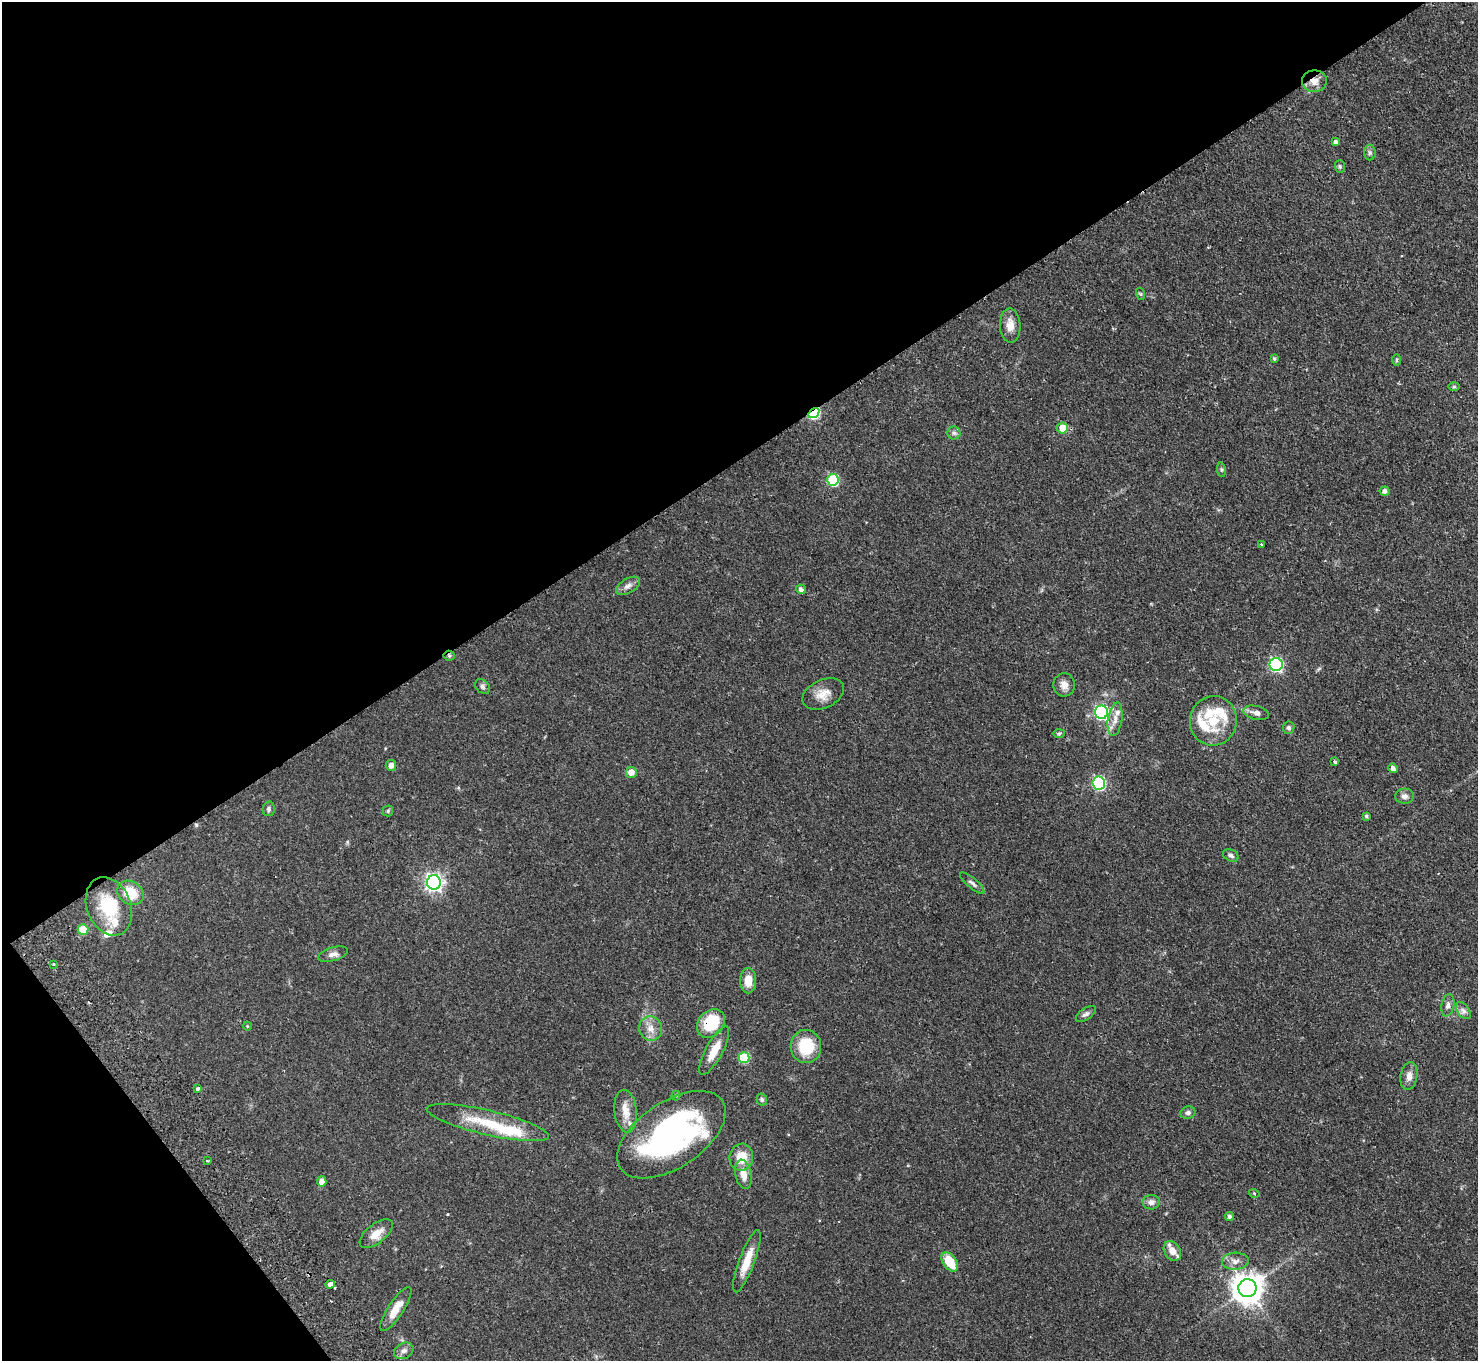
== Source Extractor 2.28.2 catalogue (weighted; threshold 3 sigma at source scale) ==
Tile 5 of 4 x 4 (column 1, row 2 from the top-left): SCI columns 49-1524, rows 3056-4414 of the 6001 x 5970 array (HDU 1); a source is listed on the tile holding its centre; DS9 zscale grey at full resolution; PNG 1480 x 1363 px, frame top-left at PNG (2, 2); each listed source drawn as its Kron ellipse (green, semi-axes under 4 px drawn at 4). Shown black and unused: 37% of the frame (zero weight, under 2 of 3 exposures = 3% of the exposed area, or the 3 px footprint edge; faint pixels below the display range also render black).
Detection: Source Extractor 2.28.2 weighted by HDU 2 'WHT'; one run over the whole footprint, this tile lists its part. Background 0.0556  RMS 0.0048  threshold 0.0216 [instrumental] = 3 sigma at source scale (4.5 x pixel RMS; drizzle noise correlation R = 1.50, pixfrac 1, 0.05/0.05 arcsec/px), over >= 5 px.
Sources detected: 89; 9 inside a brighter listed object's ellipse — not listed separately; the other 80 listed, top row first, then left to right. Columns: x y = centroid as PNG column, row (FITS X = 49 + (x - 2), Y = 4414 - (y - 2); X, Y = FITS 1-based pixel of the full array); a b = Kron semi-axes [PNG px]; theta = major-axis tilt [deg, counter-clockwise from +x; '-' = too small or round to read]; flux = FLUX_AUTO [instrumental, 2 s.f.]
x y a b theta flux
1314 81 12 11 - 4.2
1336 142 4 4 - 1.3
1370 153 8 6 89 1.1
1340 167 6 5 - 0.81
1141 294 6 4 -70 0.57
1010 325 17 10 -88 4.7
1274 359 4 4 - 0.66
1397 360 6 4 89 0.56
1454 387 6 4 0 0.64
814 413 6 4 35 56
1062 428 5 5 - 6.5
954 433 6 6 - 1.2
1221 470 7 4 -82 0.66
833 480 6 5 - 32
1385 491 5 4 - 1.7
1261 544 4 2 - 0.35
628 586 13 7 30 2.4
801 589 5 4 - 1.4
449 656 5 5 - 0.78
1276 665 6 6 - 76
1064 685 11 11 - 3.1
482 687 8 6 -47 1.1
823 694 22 14 25 6
1101 712 6 6 - 79
1256 713 13 7 -13 2.5
1115 719 17 7 82 4
1213 721 25 23 77 15
1289 728 6 5 - 1.1
1059 733 6 4 2 0.62
1335 762 4 3 - 0.95
391 765 5 5 - 2.9
1393 768 5 4 - 1.8
631 772 5 5 - 4.4
1099 783 6 6 - 65
1405 796 9 7 6 2
269 809 7 6 - 1.2
388 811 5 5 - 0.71
1366 816 4 4 - 0.61
1231 855 8 5 -26 1.3
434 882 7 7 - 180
972 883 15 5 -40 1.5
130 893 14 11 -35 12
109 906 30 22 -68 23
83 930 5 5 - 11
333 954 15 7 15 2.5
53 964 3 3 - 0.52
748 981 12 8 90 5.5
1448 1005 11 6 79 1.9
1463 1011 10 6 -53 1.7
1086 1014 11 5 35 1.5
711 1023 16 12 51 19
247 1026 4 3 - 0.35
651 1028 12 11 - 4.3
806 1047 16 15 - 16
714 1051 27 8 61 7.9
744 1058 5 5 - 24
1409 1076 14 8 81 3.2
198 1088 4 3 - 0.87
676 1096 5 4 - 0.65
762 1100 6 5 - 0.98
626 1111 21 11 -84 5.7
1188 1113 7 6 - 1.2
488 1123 63 12 -13 20
671 1135 61 33 34 110
741 1157 13 12 - 8.9
207 1161 3 2 - 0.44
743 1174 15 8 -79 5.1
322 1181 5 5 - 2.9
1254 1193 5 3 - 0.4
1151 1202 8 7 - 2.3
1229 1216 4 4 - 1.1
376 1234 20 9 38 5.4
1172 1251 10 8 -58 4.9
747 1261 33 7 69 8.8
1235 1261 13 8 3 2.9
950 1262 11 6 -55 11
330 1284 5 4 - 6.9
1247 1288 9 9 - 700
396 1309 26 7 57 7.1
404 1351 10 7 28 2.3
Overlapping masked pixels (flux is a lower limit): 5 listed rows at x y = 1314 81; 814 413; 449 656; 711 1023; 330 1284